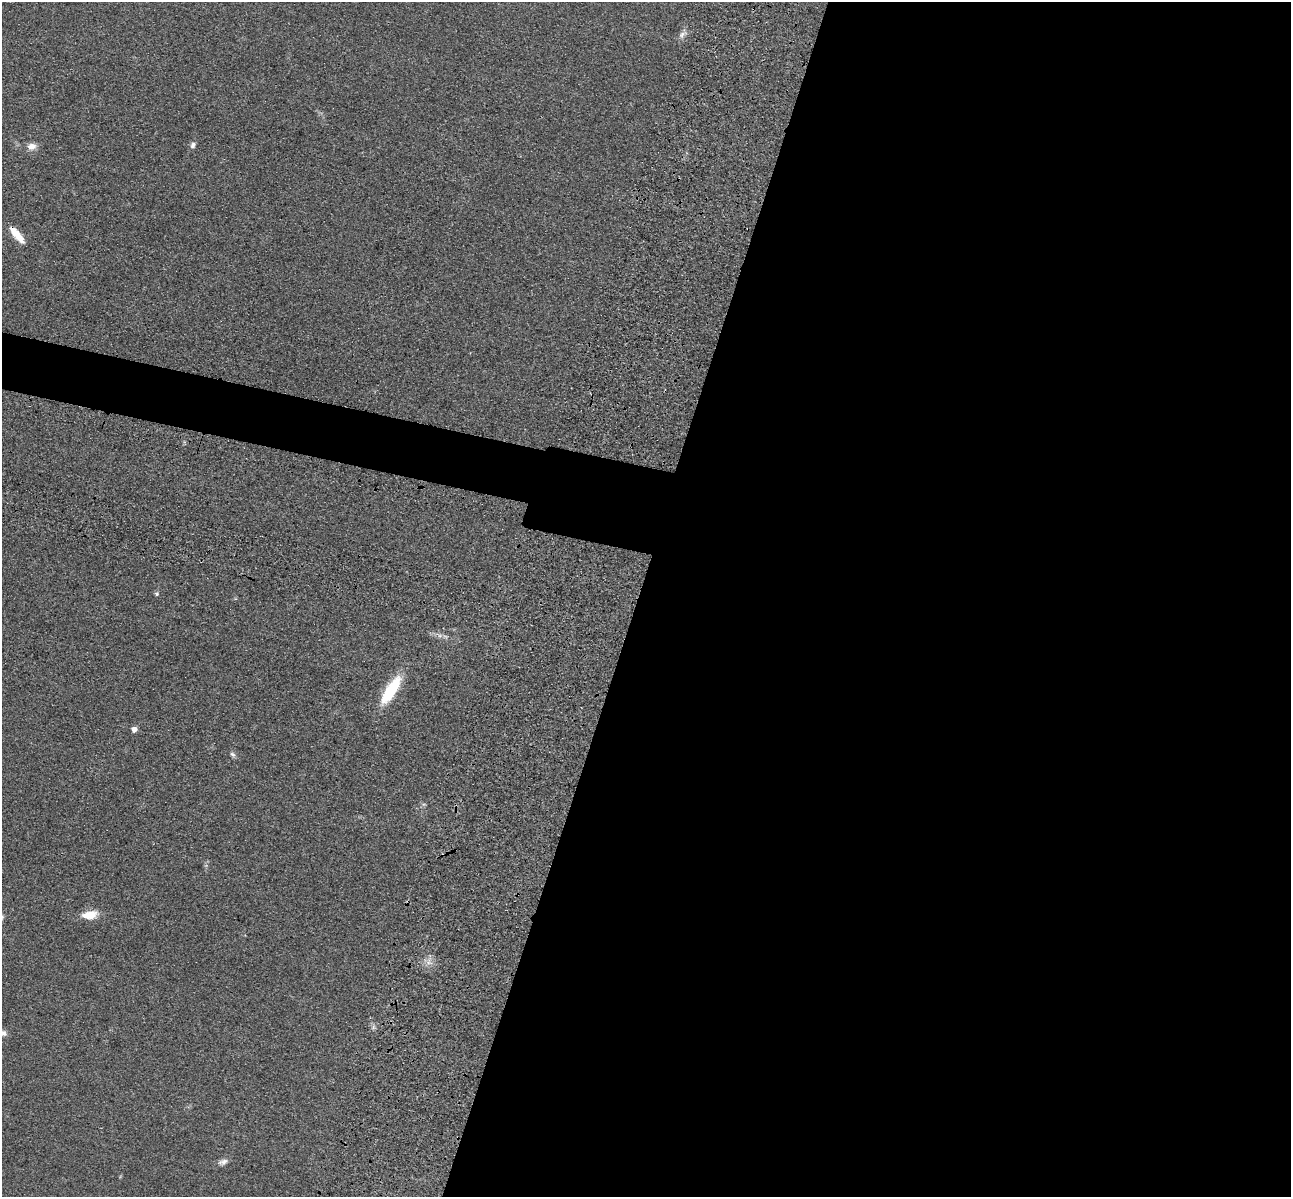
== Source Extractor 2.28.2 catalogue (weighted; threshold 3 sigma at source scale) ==
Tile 12 of 4 x 4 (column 4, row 3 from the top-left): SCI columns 4040-5328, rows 1591-2785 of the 5350 x 5365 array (HDU 1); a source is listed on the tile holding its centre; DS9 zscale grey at full resolution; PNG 1293 x 1199 px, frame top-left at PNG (2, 2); no overlay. Shown black and unused: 54% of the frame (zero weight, under 3 of 4 exposures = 9% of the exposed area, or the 3 px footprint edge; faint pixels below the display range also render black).
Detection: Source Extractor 2.28.2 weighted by HDU 2 'WHT'; one run over the whole footprint, this tile lists its part. Background 0.0477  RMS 0.0085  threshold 0.0383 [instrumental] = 3 sigma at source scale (4.5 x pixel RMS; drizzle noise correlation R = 1.50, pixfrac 1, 0.05/0.05 arcsec/px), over >= 5 px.
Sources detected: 11; all 11 listed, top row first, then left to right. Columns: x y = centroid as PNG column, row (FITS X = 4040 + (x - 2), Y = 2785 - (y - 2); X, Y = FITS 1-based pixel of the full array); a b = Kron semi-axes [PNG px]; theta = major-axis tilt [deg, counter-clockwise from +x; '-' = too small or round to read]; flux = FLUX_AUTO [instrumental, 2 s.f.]
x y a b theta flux
682 35 11 7 59 3.8
193 145 9 6 65 2.7
32 146 12 9 9 6
17 234 22 7 -50 15
157 594 5 5 - 1.7
440 635 7 4 18 2.1
391 690 36 11 57 38
134 729 5 5 - 5.2
232 754 8 6 -32 2
90 915 17 10 7 14
223 1162 14 7 17 4
Overlapping masked pixels (flux is a lower limit): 1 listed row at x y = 17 234